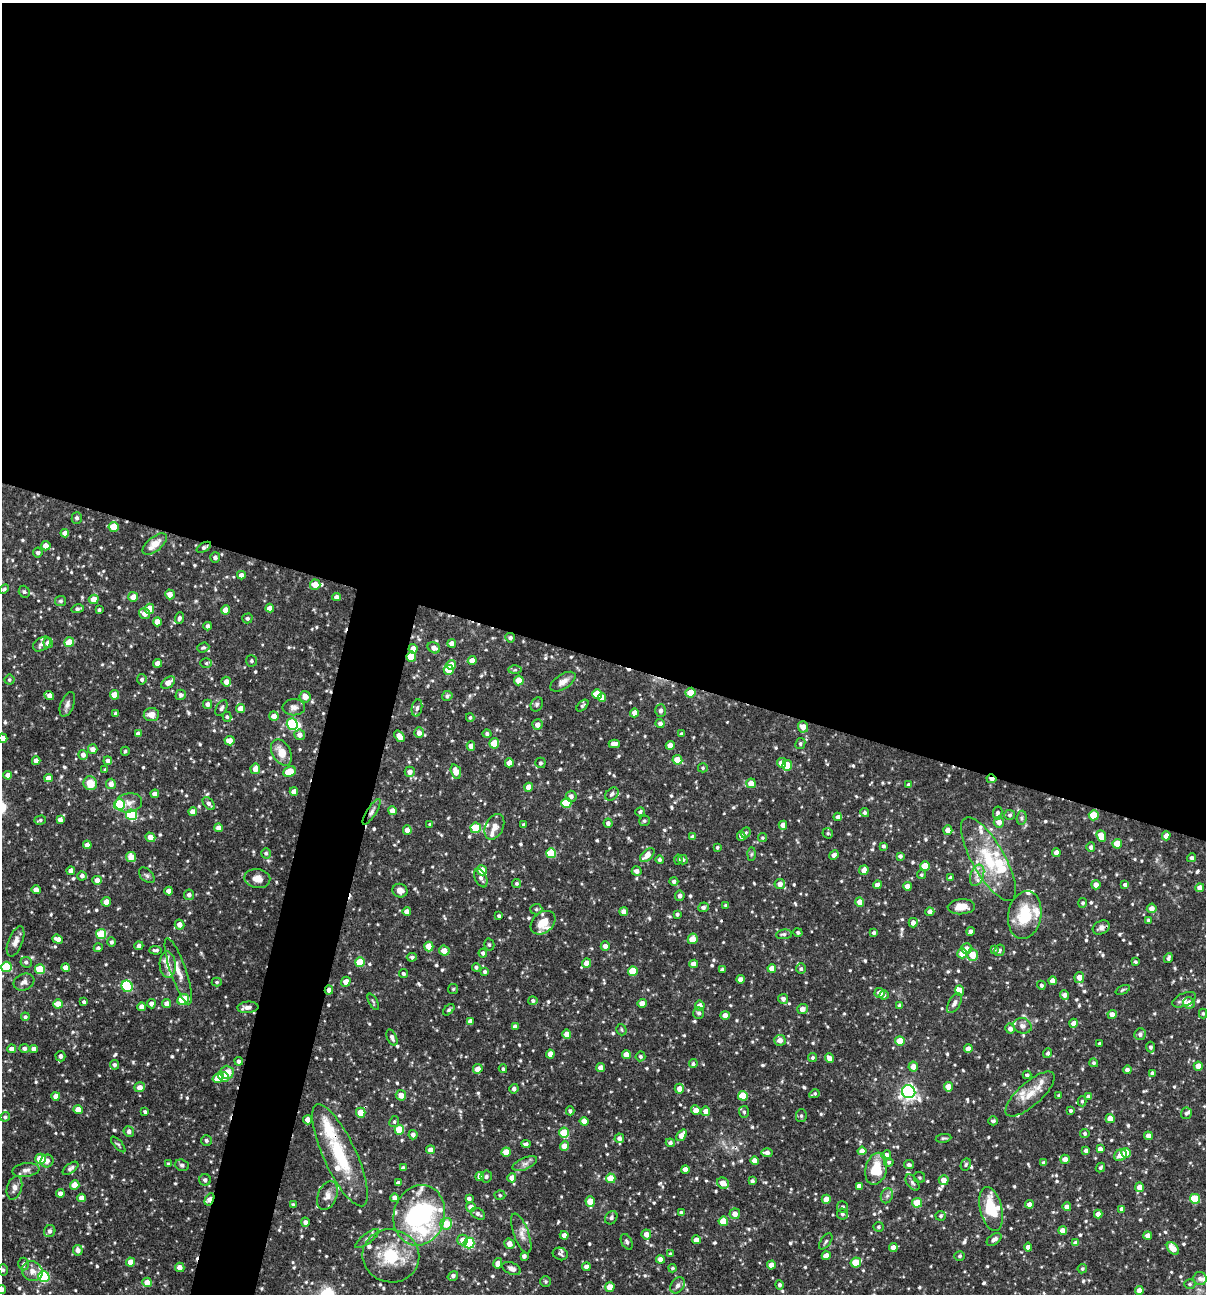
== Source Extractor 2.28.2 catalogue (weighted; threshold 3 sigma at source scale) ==
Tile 3 of 4 x 4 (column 3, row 1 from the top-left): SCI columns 2656-3859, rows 3876-5167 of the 5187 x 5169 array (HDU 1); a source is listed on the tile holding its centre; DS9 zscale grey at full resolution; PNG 1208 x 1296 px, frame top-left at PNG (2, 3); each listed source drawn as its Kron ellipse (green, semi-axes under 4 px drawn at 4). Shown black and unused: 54% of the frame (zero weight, under 3 of 4 exposures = <1% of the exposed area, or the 3 px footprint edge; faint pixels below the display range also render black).
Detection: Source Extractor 2.28.2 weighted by HDU 2 'WHT'; one run over the whole footprint, this tile lists its part. Background 0.0817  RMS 0.0038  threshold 0.0171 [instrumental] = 3 sigma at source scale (4.5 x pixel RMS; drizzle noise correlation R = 1.50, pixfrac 1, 0.05/0.05 arcsec/px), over >= 5 px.
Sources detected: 785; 1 inside a brighter object's white glare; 5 cosmic-ray / hot-pixel residue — neither listed nor drawn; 28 inside a brighter listed object's ellipse — not listed separately; of the other 751, all 500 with FLUX_AUTO >= 0.583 (the completeness limit of this list) listed and drawn (251 fainter detections not listed), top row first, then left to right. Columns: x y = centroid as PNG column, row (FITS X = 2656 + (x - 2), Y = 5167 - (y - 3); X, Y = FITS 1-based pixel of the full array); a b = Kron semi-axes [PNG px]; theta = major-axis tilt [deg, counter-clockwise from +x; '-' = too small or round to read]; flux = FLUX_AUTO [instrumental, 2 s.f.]
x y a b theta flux
77 518 5 5 - 0.94
114 527 5 5 - 8.8
65 533 4 4 - 2.3
155 544 14 7 40 4.6
46 546 5 4 - 3.1
204 547 8 4 31 0.94
38 553 5 5 - 0.69
215 558 5 5 - 1.3
241 575 4 4 - 2.1
315 585 5 5 - 5.7
4 589 5 4 - 0.74
24 592 6 5 - 0.74
170 594 5 4 - 2.5
133 597 5 5 - 3.5
336 597 4 4 - 2
94 599 5 4 - 4.3
61 601 5 5 - 0.79
270 608 4 4 - 2.6
78 609 6 4 14 1.1
149 609 5 4 - 6.7
99 610 3 3 - 0.73
225 610 4 4 - 3.2
145 614 6 5 - 2.6
179 618 6 4 70 1
247 618 5 5 - 0.91
157 622 4 4 - 3.5
208 626 4 3 - 1.1
510 638 5 4 - 1
69 642 5 5 - 7.3
48 643 5 4 - 2.4
452 643 4 4 - 2
42 644 10 6 31 1.8
203 648 6 5 - 0.7
434 648 6 5 - 2.1
413 649 5 4 - 2.7
411 657 5 5 - 11
472 660 4 4 - 3.6
251 661 5 5 - 0.8
157 663 4 4 - 2.8
206 663 6 5 - 0.64
451 665 5 5 - 3.9
449 670 5 5 - 8.9
515 670 6 4 1 0.73
142 679 5 4 - 0.95
9 680 5 5 - 0.69
519 680 5 5 - 6.6
226 682 5 4 - 2.5
563 682 14 7 33 2.5
168 683 8 5 38 3.2
690 693 5 4 - 6.6
597 694 5 5 - 9
49 695 5 4 - 2.7
114 695 4 4 - 6.1
181 695 5 5 - 1.4
447 696 5 5 - 0.76
305 697 6 5 - 3.7
602 697 4 4 - 3.3
67 704 13 6 69 1.6
208 704 4 4 - 1.9
537 704 7 5 60 0.79
582 706 7 4 44 0.63
294 707 11 8 -1 2
221 708 8 5 62 1.2
241 708 5 4 - 3.4
417 708 8 5 79 1.2
661 710 6 5 - 1.5
634 713 4 4 - 2.4
116 714 4 3 - 1
151 714 7 6 - 2.9
274 716 5 4 - 3
227 717 5 4 - 0.72
470 718 4 3 - 0.61
660 723 4 4 - 1.4
292 724 5 5 - 32
537 725 5 5 - 2.3
803 727 5 5 - 3.5
419 733 5 5 - 2.3
138 734 4 4 - 2.3
487 734 4 4 - 0.91
681 734 4 4 - 0.83
300 735 5 5 - 2.2
399 736 6 4 -54 3.9
3 738 4 4 - 2.5
230 741 5 4 - 3.4
494 743 5 5 - 8.5
614 744 5 4 - 2.4
800 744 6 5 - 0.77
670 745 4 4 - 3.1
471 746 4 4 - 2.6
93 749 5 4 - 2.4
125 751 4 4 - 0.59
281 752 14 9 -61 5.1
83 755 5 5 - 1.8
677 760 5 4 - 6.3
36 761 4 4 - 2.6
108 761 4 4 - 1.4
509 763 4 4 - 3
540 763 5 5 - 0.89
782 763 5 4 - 3.5
787 765 5 5 - 10
703 768 5 4 - 0.66
255 769 5 5 - 3.3
105 770 4 4 - 0.64
456 771 7 5 -72 3.7
289 772 7 4 25 9.6
410 772 5 5 - 2.3
8 775 4 4 - 2.7
48 778 4 4 - 2.5
991 779 5 3 - 2.3
90 783 7 6 - 6.2
751 783 5 4 - 5.1
111 784 5 5 - 2.5
909 785 4 4 - 1.3
529 787 4 4 - 4
294 791 4 4 - 2.1
155 794 4 4 - 2.2
612 794 8 5 41 1
571 796 5 5 - 1.5
129 803 13 9 9 2.8
566 803 5 5 - 15
209 804 7 4 -52 1.2
119 805 5 5 - 28
392 811 4 4 - 2.8
193 812 4 4 - 2.9
372 812 15 4 58 1.4
640 812 5 4 - 0.89
865 813 4 4 - 0.84
998 813 7 4 80 1.1
132 815 5 5 - 27
1010 815 5 5 - 0.78
1094 815 5 5 - 11
838 817 4 4 - 1.4
1022 818 7 5 83 0.85
40 820 6 4 16 0.65
60 820 4 4 - 1.9
644 821 5 5 - 0.71
999 822 5 5 - 2.8
608 823 4 4 - 1.4
430 824 4 3 - 0.59
524 824 4 3 - 0.69
783 825 4 4 - 2.6
494 827 13 9 64 3
219 828 4 4 - 2.7
476 828 5 5 - 11
407 830 5 4 - 2.4
948 830 4 4 - 2.9
746 833 6 4 69 0.63
828 833 5 5 - 0.65
741 836 4 4 - 1.5
1101 836 6 4 -69 6
1166 836 4 4 - 2.4
150 837 5 4 - 3.6
693 837 4 4 - 1.3
763 838 4 4 - 0.59
1117 844 5 4 - 5.8
87 845 4 4 - 2.5
884 846 4 3 - 0.83
717 847 4 3 - 0.59
1091 847 4 4 - 1.2
1056 852 4 4 - 1.9
266 853 5 4 - 0.8
551 853 5 5 - 16
751 854 6 4 88 0.62
647 855 8 5 41 3.5
834 855 5 4 - 1.6
900 856 4 4 - 0.98
131 857 5 4 - 4.8
1192 858 4 4 - 0.81
678 859 5 4 - 0.64
988 859 47 16 -60 21
659 860 4 4 - 0.98
683 860 5 5 - 0.76
925 866 5 5 - 8.9
482 870 5 4 - 7
864 870 5 4 - 2.5
71 871 4 4 - 2.7
637 871 5 4 - 1.7
147 875 9 5 -44 1.1
921 875 5 4 - 0.61
977 875 11 6 70 2.2
82 876 5 4 - 1.2
481 878 10 5 -65 1.6
951 878 4 4 - 1.5
257 879 13 9 -9 3.5
97 880 4 4 - 2.7
674 881 4 4 - 1.1
517 883 4 4 - 0.71
780 884 5 5 - 2.6
877 885 4 4 - 2.4
1096 885 4 4 - 2.5
1125 885 4 4 - 1.3
907 886 4 4 - 2.3
1200 888 4 4 - 2.7
36 890 4 4 - 2.8
169 891 4 4 - 2.8
400 891 7 7 - 2.4
189 895 5 5 - 1.5
680 896 5 5 - 1.5
106 902 5 4 - 2.8
860 902 4 4 - 3.8
1083 903 5 4 - 0.84
726 906 3 3 - 0.68
703 907 5 4 - 1.4
961 907 13 7 4 4.2
1152 908 5 4 - 2.5
536 909 6 5 - 0.75
407 911 4 4 - 2.4
624 912 4 4 - 2.5
930 912 4 4 - 1.8
677 914 3 3 - 0.86
1025 915 24 16 80 15
499 916 4 3 - 0.9
1148 920 3 3 - 0.64
543 923 14 10 42 6.7
913 923 5 4 - 1.9
179 925 5 5 - 2.4
1101 928 9 6 30 1.6
970 931 4 3 - 1.2
798 932 5 4 - 0.59
874 933 4 4 - 0.81
101 934 5 5 - 15
784 934 8 5 7 0.87
58 939 6 4 -19 2
693 939 5 5 - 6.3
16 941 16 7 69 2.4
111 942 4 4 - 0.87
489 945 6 5 - 0.76
139 946 4 4 - 1.3
429 946 5 4 - 7.1
605 946 4 4 - 1.8
98 948 4 4 - 0.69
966 948 5 5 - 2.3
994 949 4 3 - 0.76
156 950 6 3 -3 0.98
999 950 6 5 - 0.82
444 951 5 5 - 3
483 953 4 4 - 1.1
962 953 5 4 - 6
972 955 6 5 - 6.3
412 957 5 4 - 0.74
1168 958 5 3 - 0.87
26 962 6 5 - 0.98
360 962 5 5 - 11
1135 962 4 4 - 0.7
587 963 4 4 - 4.1
693 964 4 4 - 2.6
168 965 13 8 -88 2.9
6 967 5 5 - 18
66 967 4 4 - 2.6
476 967 4 4 - 0.86
772 968 4 4 - 3.3
40 969 5 5 - 15
722 969 4 3 - 0.94
801 969 5 4 - 0.85
178 971 35 8 -71 4.8
633 971 5 5 - 11
485 972 3 3 - 0.79
403 974 5 4 - 0.81
1079 977 5 4 - 3.3
740 979 4 4 - 1.9
1053 981 4 4 - 2.9
24 982 11 8 21 1.8
217 982 5 4 - 0.61
346 982 5 4 - 3
1041 985 4 4 - 0.89
127 986 6 5 - 31
453 989 5 5 - 0.58
329 990 4 4 - 2
960 990 5 4 - 2.9
1123 990 7 3 25 0.58
880 993 5 5 - 2.8
884 995 5 4 - 0.7
1064 995 4 4 - 1.9
783 999 5 4 - 1.5
183 1000 6 5 - 16
1184 1000 12 6 25 2
533 1001 4 4 - 0.88
84 1002 4 3 - 0.79
373 1002 9 4 -62 0.61
166 1003 4 4 - 2.3
642 1003 4 4 - 4.4
954 1003 11 5 61 1.5
1189 1003 6 5 - 3.1
58 1004 5 4 - 4.9
151 1004 5 4 - 1.5
899 1005 3 3 - 0.9
700 1006 5 4 - 2.7
142 1007 4 4 - 2.6
248 1007 10 5 5 1.9
802 1009 5 5 - 2.6
449 1010 7 4 45 0.66
699 1013 6 5 - 1
1203 1013 5 4 - 0.63
1112 1014 4 4 - 2.7
725 1015 4 4 - 2.5
25 1017 4 4 - 0.79
470 1021 4 4 - 1.6
1073 1023 4 4 - 2.5
515 1026 4 4 - 1.6
1023 1026 9 7 -20 2
1010 1029 5 5 - 1.5
621 1030 6 5 - 0.6
567 1034 4 4 - 3.8
1140 1034 6 5 - 1.3
392 1037 8 4 -66 1.3
780 1040 6 5 - 2.5
900 1041 5 4 - 8.1
1099 1044 3 3 - 0.79
1150 1047 5 4 - 0.89
24 1048 5 4 - 1.1
12 1049 4 4 - 2.5
34 1049 4 4 - 2.6
968 1049 4 4 - 2.7
1048 1053 5 4 - 0.8
550 1054 4 4 - 2.7
626 1055 4 4 - 3.5
60 1056 5 5 - 1.4
640 1056 5 5 - 0.93
812 1058 5 4 - 0.7
830 1058 5 4 - 2.7
239 1061 4 4 - 1.1
1094 1063 4 4 - 0.75
693 1064 4 4 - 0.75
115 1065 5 4 - 1.1
1198 1066 4 4 - 4
913 1067 5 5 - 3
601 1068 4 4 - 3
478 1069 5 4 - 2.7
503 1069 4 3 - 0.69
1127 1070 4 4 - 1.5
227 1072 7 6 - 4.5
1152 1073 4 3 - 0.95
1027 1075 4 4 - 0.79
224 1077 5 5 - 4.7
218 1078 6 4 35 5.7
140 1087 5 5 - 2.8
948 1087 5 4 - 3.9
514 1089 5 4 - 1.1
679 1089 5 4 - 2.9
909 1092 7 6 - 120
814 1094 5 3 - 0.71
1030 1094 31 11 42 7.4
401 1095 5 5 - 2.9
1059 1095 3 3 - 0.6
56 1096 4 4 - 2.6
743 1096 5 5 - 12
1089 1097 4 4 - 1.7
1082 1101 5 4 - 0.61
78 1110 4 4 - 4.5
696 1110 5 4 - 3.9
570 1111 4 3 - 0.83
706 1111 4 4 - 2.7
1071 1111 4 4 - 0.73
145 1112 4 3 - 0.84
744 1112 6 5 - 0.68
361 1113 5 4 - 7
1186 1113 6 5 - 0.82
801 1116 6 5 - 0.78
5 1117 5 4 - 0.84
1110 1119 4 4 - 5.1
308 1120 5 4 - 2.5
584 1121 4 4 - 3.4
993 1121 5 4 - 0.99
394 1122 5 4 - 0.66
399 1130 5 5 - 12
129 1131 5 5 - 1.5
564 1132 5 5 - 8.3
1085 1133 5 4 - 0.8
413 1135 4 4 - 1.5
682 1135 6 4 53 3.6
1148 1136 4 4 - 2.3
619 1138 5 4 - 1.5
943 1138 8 4 7 0.64
206 1140 5 5 - 0.99
670 1143 4 4 - 1.2
118 1144 10 3 -49 0.65
526 1144 4 4 - 1.1
565 1146 5 4 - 3.7
1100 1149 4 4 - 2.5
431 1150 4 4 - 2.7
862 1151 4 4 - 2.6
1086 1151 4 4 - 1.3
506 1152 4 4 - 6
767 1153 6 4 -2 2
1126 1153 5 4 - 8.9
340 1155 56 16 -65 23
886 1155 5 5 - 2.4
1120 1155 6 5 - 3.2
40 1159 5 5 - 9.8
1065 1159 5 4 - 2.6
47 1161 6 6 - 1.7
754 1161 4 4 - 3.3
889 1162 4 4 - 0.84
1044 1163 4 4 - 1.3
168 1164 4 4 - 0.64
525 1164 13 6 23 1.7
966 1164 6 4 62 0.71
182 1165 7 5 -19 0.98
909 1165 5 4 - 1
71 1168 9 4 37 1.3
403 1168 4 4 - 1.2
1100 1168 5 4 - 0.78
685 1169 4 4 - 2.7
876 1169 16 10 75 10
26 1170 13 7 9 1.8
486 1176 6 5 - 0.83
480 1177 4 4 - 2.9
920 1177 5 5 - 0.66
512 1178 4 4 - 3.1
611 1178 5 4 - 8.3
205 1180 5 5 - 1.2
944 1180 5 5 - 3.3
752 1181 4 3 - 1
398 1183 4 4 - 1.7
723 1183 6 5 - 3.9
912 1183 9 5 -53 1
75 1185 4 4 - 6.9
859 1186 4 4 - 2.3
1139 1187 5 4 - 3
14 1188 12 7 73 2.2
60 1193 4 4 - 2.3
500 1195 5 4 - 0.59
327 1196 15 9 68 2.7
887 1196 8 6 67 1
81 1198 4 4 - 2.9
395 1198 4 4 - 2.4
209 1199 6 4 61 3.6
469 1199 4 3 - 1.1
826 1199 4 4 - 4.1
1195 1199 5 5 - 15
590 1201 5 4 - 6.4
917 1203 5 5 - 10
1029 1204 4 4 - 2.4
293 1205 4 3 - 0.64
471 1207 5 5 - 3.2
843 1207 5 5 - 0.79
1067 1207 4 4 - 2.5
991 1209 22 10 -76 15
1122 1209 4 4 - 2.2
681 1213 4 4 - 0.96
478 1214 8 5 -31 1.2
735 1214 5 5 - 2.8
842 1214 5 5 - 0.96
1098 1214 4 4 - 2.3
419 1215 31 25 75 66
941 1216 5 5 - 0.74
611 1218 7 5 54 0.97
723 1221 4 4 - 7.6
305 1222 4 4 - 1.3
446 1224 6 6 - 7
879 1227 5 5 - 0.73
1063 1230 4 4 - 2.9
50 1231 6 5 - 1.4
521 1233 21 7 -70 3.1
646 1234 5 5 - 2.6
564 1235 4 4 - 1.7
1148 1236 4 4 - 2.6
367 1239 14 5 37 1.4
994 1239 8 5 35 1.4
463 1240 5 5 - 3.1
696 1240 4 4 - 2.9
826 1241 9 5 54 0.82
627 1242 8 5 -63 1.1
469 1243 5 5 - 33
1076 1243 4 4 - 2.6
509 1244 5 5 - 3
1028 1247 4 4 - 2.1
893 1248 4 4 - 2.8
1173 1248 7 5 -48 4.1
78 1250 5 5 - 2.1
560 1254 8 6 -20 0.79
670 1254 4 3 - 0.69
391 1256 28 26 -12 19
524 1256 4 4 - 1.2
826 1256 5 4 - 3
960 1256 5 5 - 0.71
660 1259 4 4 - 1.9
130 1262 4 4 - 4.3
498 1263 5 4 - 3
856 1263 5 5 - 9.1
24 1264 6 5 - 0.88
771 1265 4 4 - 2.7
180 1267 5 4 - 2.7
586 1267 4 4 - 2.2
512 1268 10 6 -22 1.7
672 1268 4 4 - 0.64
1082 1269 5 4 - 0.64
3 1270 6 4 -74 0.75
32 1271 11 9 -34 2.9
453 1276 5 4 - 1.2
44 1277 5 5 - 33
1200 1278 6 6 - 1.3
147 1282 5 4 - 3.4
546 1282 5 5 - 0.67
1190 1284 6 5 - 0.74
678 1285 9 6 56 1.3
779 1285 5 4 - 1
610 1287 5 4 - 4
2 1289 5 4 - 1.6
1139 1290 4 4 - 3
Overlapping masked pixels (flux is a lower limit): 7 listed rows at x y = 204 547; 411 657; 991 779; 372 812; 329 990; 209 1199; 646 1234
Isophote crosses this tile's border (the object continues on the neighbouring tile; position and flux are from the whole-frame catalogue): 2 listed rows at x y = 3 738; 2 1289